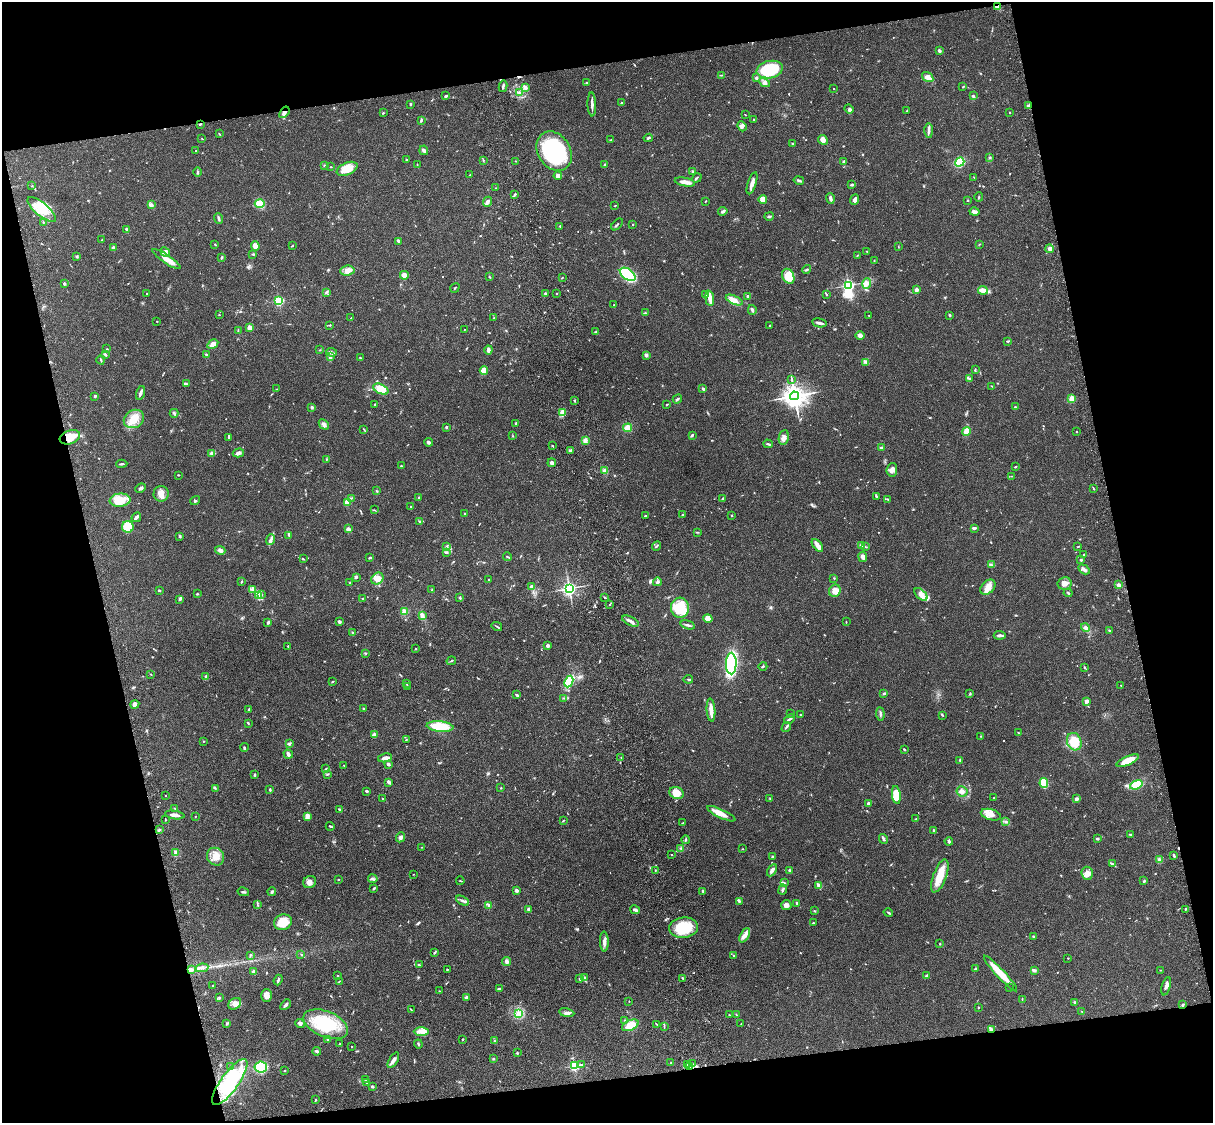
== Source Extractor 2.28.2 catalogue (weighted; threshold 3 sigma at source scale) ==
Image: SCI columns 121-4964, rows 276-4759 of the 5084 x 4921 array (HDU 1 of 3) = the unmasked area's bounding box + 8 px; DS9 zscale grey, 4 x 4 block average (1 PNG px = mean of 4 x 4 image px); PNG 1215 x 1125 px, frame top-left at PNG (2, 2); each listed source drawn as its Kron ellipse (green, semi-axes under 4 px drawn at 4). Shown black and unused: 26% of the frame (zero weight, under 3 of 4 exposures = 6% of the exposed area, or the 3 px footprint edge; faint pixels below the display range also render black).
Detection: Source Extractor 2.28.2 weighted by HDU 2 'WHT'. Background 0.0745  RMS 0.0057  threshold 0.0258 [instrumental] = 3 sigma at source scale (4.5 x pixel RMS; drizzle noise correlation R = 1.50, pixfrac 1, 0.05/0.05 arcsec/px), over >= 5 px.
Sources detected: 779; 3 too faint to see at this stretch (4 x 4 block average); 3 inside a brighter object's white glare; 4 cosmic-ray / hot-pixel residue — neither listed nor drawn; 13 coinciding with a brighter row at this scale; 38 inside a brighter listed object's ellipse — not listed separately; of the other 718, all 500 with FLUX_AUTO >= 1.58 (the completeness limit of this list) listed and drawn (218 fainter detections not listed), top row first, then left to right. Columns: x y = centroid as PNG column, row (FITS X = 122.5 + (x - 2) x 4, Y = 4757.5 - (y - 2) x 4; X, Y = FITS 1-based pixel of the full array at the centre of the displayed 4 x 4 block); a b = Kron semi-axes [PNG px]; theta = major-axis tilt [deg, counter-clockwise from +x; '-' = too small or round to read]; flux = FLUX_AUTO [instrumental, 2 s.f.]
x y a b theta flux
997 7 3 2 - 18
939 51 3 2 - 9.5
770 70 13 8 12 240
722 75 3 2 - 2.7
928 77 6 4 -34 24
756 78 2 2 - 22
587 82 3 2 - 2
765 83 5 4 - 13
503 86 6 2 77 7.1
963 87 2 2 - 2.2
525 88 3 3 - 6.5
834 89 2 2 - 2
520 93 2 2 - 2.9
446 96 2 2 - 7.9
973 96 2 2 - 5.7
621 103 2 2 - 8.3
410 104 2 2 - 7
592 104 12 2 -88 14
1029 106 3 3 - 7.9
849 109 5 2 - 5.1
907 111 3 2 - 3.1
284 112 6 3 52 12
1010 112 2 2 - 3.6
383 113 3 2 - 2.5
746 115 3 2 - 1.7
754 119 2 2 - 2.8
421 120 3 2 - 5.7
200 124 3 2 - 2.9
742 126 5 3 - 7.9
929 130 7 2 -89 8.4
219 134 3 2 - 2.4
202 138 3 2 - 1.8
648 138 5 2 - 4.3
611 140 2 2 - 3.4
823 140 5 4 - 18
792 143 2 2 - 2.2
424 150 5 3 - 7.3
196 151 2 2 - 2.9
554 151 21 16 -58 380
990 158 3 2 - 3.2
406 160 3 2 - 3
483 160 2 2 - 1.7
516 161 2 2 - 3.1
844 161 4 2 - 6.4
960 162 5 3 - 140
417 164 3 2 - 1.9
324 165 2 2 - 2.2
605 165 3 2 - 3.8
331 167 2 2 - 2
347 169 11 6 23 51
693 171 3 2 - 2.8
197 172 4 2 - 4.9
470 175 2 2 - 1.6
558 176 4 3 - 14
974 177 3 2 - 1.6
697 178 5 2 - 4.5
799 180 5 2 - 6.2
685 182 10 3 -11 20
752 183 11 3 72 18
852 185 3 2 - 7.5
32 186 2 2 - 1.7
496 188 2 2 - 2.4
515 194 3 2 - 3.1
979 197 5 2 - 2.9
763 199 4 4 - 47
830 199 5 2 - 13
855 200 5 2 - 12
968 200 2 2 - 1.8
706 201 3 2 - 1.8
487 202 5 3 - 12
151 204 4 3 - 6.8
260 204 5 4 - 45
615 205 3 2 - 1.8
42 209 17 6 -39 62
723 211 4 3 - 6.9
974 212 5 3 - 11
769 216 5 2 - 3.8
219 218 5 2 - 7.2
43 222 2 2 - 2
617 224 7 2 44 5
633 225 2 2 - 2.8
560 226 2 2 - 9.4
126 230 4 2 - 6.5
102 240 2 2 - 3.7
399 241 3 2 - 12
979 244 2 2 - 1.7
215 245 2 2 - 3.1
255 246 4 3 - 21
292 246 3 2 - 1.9
898 247 2 2 - 1.7
113 248 2 2 - 45
1050 249 4 3 - 11
867 251 2 2 - 1.8
165 252 5 3 - 18
253 254 3 2 - 3.8
858 255 2 2 - 1.7
77 256 3 3 - 3.9
222 257 3 2 - 5.5
167 259 16 4 -34 28
874 260 3 2 - 1.6
806 269 5 2 - 4.2
347 270 7 5 4 25
628 274 9 5 -35 250
404 275 4 3 - 23
788 276 8 5 -64 55
489 277 2 2 - 2.6
562 278 2 2 - 1.7
64 283 3 2 - 5.7
867 284 5 4 - 14
848 285 2 2 - 670
455 288 5 2 - 2
916 290 2 2 - 46
983 290 5 2 - 39
326 292 3 2 - 3.4
147 293 2 2 - 1.9
545 294 2 2 - 7.3
556 294 2 2 - 2.8
826 294 3 2 - 2.8
705 295 2 2 - 2.6
748 296 3 2 - 6.7
710 298 7 3 -83 20
734 300 9 4 -25 21
279 301 2 2 - 410
614 305 2 2 - 4
752 310 5 2 - 6.5
645 313 3 2 - 2.6
219 315 2 2 - 1.9
869 315 2 2 - 1.7
950 315 2 2 - 4.6
351 318 2 2 - 2.1
494 318 4 2 - 2.2
157 321 2 2 - 1.8
819 323 7 2 -12 11
330 325 2 2 - 2.4
770 326 2 2 - 3.2
249 327 2 2 - 74
464 329 2 2 - 1.7
238 330 3 2 - 2
596 331 3 2 - 2.6
860 335 4 3 - 14
1008 341 4 2 - 3.8
213 344 6 4 31 24
107 349 2 2 - 2.3
320 350 2 2 - 2.5
488 350 4 3 - 8.9
331 352 5 3 - 8.2
105 354 4 2 - 4.8
206 355 3 3 - 4.2
646 355 4 4 - 7
330 357 4 3 - 9.8
360 358 3 2 - 2.6
101 360 4 2 - 3.9
866 363 4 2 - 3.6
975 369 3 2 - 3.2
484 371 4 3 - 46
970 378 2 2 - 1.7
792 379 2 2 - 1.6
186 384 2 2 - 2
992 386 2 2 - 2.1
277 389 3 2 - 2
381 389 8 4 -26 60
703 389 3 2 - 6.4
140 393 7 2 73 11
95 396 2 2 - 5
795 396 4 4 - 3100
1072 398 2 2 - 140
677 399 5 2 - 5.7
574 400 2 2 - 2
374 404 2 2 - 2.4
667 404 3 2 - 2
312 407 3 2 - 5.3
1015 407 2 2 - 9
563 412 4 3 - 29
174 413 4 2 - 5.4
134 419 10 8 30 49
516 423 2 2 - 8
324 424 6 4 -46 10
446 427 3 2 - 4.3
628 428 4 4 - 31
364 429 4 2 - 3
966 431 4 4 - 27
1076 431 2 2 - 2
692 435 4 2 - 5.3
513 436 2 2 - 2
70 437 10 6 19 67
229 437 2 2 - 3.7
784 438 7 5 81 15
585 441 4 3 - 12
429 442 4 3 - 5.2
768 444 5 2 - 4.6
552 446 2 2 - 3.1
881 447 3 2 - 5.7
570 450 4 2 - 6
212 453 3 2 - 19
238 453 6 3 17 11
326 459 3 2 - 2.8
552 463 4 3 - 11
122 464 5 2 - 4.9
401 466 3 2 - 2.2
1015 467 4 2 - 2
892 470 7 5 84 19
604 471 4 3 - 9.3
178 475 2 2 - 3
1011 476 3 2 - 1.9
141 488 6 3 25 7.5
1093 488 3 2 - 2.3
377 491 3 2 - 2
161 494 8 7 - 29
876 496 3 2 - 4
418 497 2 2 - 2
351 498 3 2 - 2.4
723 498 2 2 - 3.7
888 499 4 2 - 2.9
120 500 10 6 5 70
195 501 5 3 - 4.8
347 502 2 2 - 130
411 506 2 2 - 3.2
374 510 3 2 - 2.1
465 514 4 2 - 3.5
682 515 2 2 - 2.4
731 515 2 2 - 1.9
646 516 3 2 - 1.8
136 517 5 2 - 11
420 521 3 2 - 3.4
128 527 6 5 - 80
974 528 3 2 - 9.9
348 529 3 3 - 17
697 532 3 2 - 2.2
289 535 4 2 - 4.4
180 536 4 2 - 4.3
270 540 5 3 - 8.4
817 545 7 4 -50 22
446 546 2 2 - 2.6
657 546 5 2 - 5.2
861 546 4 2 - 5.3
865 546 2 2 - 2.5
1078 547 2 2 - 2
220 550 5 4 - 12
447 553 3 2 - 3.5
1083 554 2 2 - 2.1
508 557 4 2 - 2.9
863 557 5 4 - 13
370 558 4 2 - 4.1
303 559 4 2 - 2.6
1081 560 2 2 - 14
991 565 3 2 - 3.3
1084 569 6 3 -31 11
356 577 3 2 - 4.6
834 578 3 2 - 1.9
377 579 7 5 38 23
488 579 2 2 - 1.7
241 582 3 2 - 3
657 582 4 2 - 5.3
350 583 2 2 - 2.3
1065 583 7 6 - 19
1118 585 3 2 - 11
531 586 3 2 - 6.5
988 587 9 6 46 27
569 588 3 3 - 940
159 590 2 2 - 3.6
252 590 3 2 - 5.6
432 590 2 2 - 3.6
835 591 6 5 - 22
1068 593 4 2 - 2.8
197 594 2 2 - 3.5
921 594 8 4 -44 22
259 595 2 2 - 4.9
261 595 2 2 - 2
460 598 3 2 - 3.1
605 598 2 2 - 3.9
180 599 2 2 - 2.2
363 599 2 2 - 2.5
610 604 2 2 - 2.4
680 608 10 9 - 110
404 611 4 3 - 16
422 615 4 3 - 14
708 618 5 4 - 27
631 621 9 2 -25 13
268 622 4 2 - 5.9
339 622 3 2 - 8.9
846 622 2 2 - 2
688 625 7 2 -17 8.3
497 626 5 2 - 4.3
1086 628 5 3 - 11
1109 630 2 2 - 2.9
352 633 3 2 - 3.1
1000 635 6 2 -2 9.3
288 646 2 2 - 2.6
548 646 2 2 - 38
415 649 2 2 - 2.3
365 653 3 2 - 2.4
451 661 5 2 - 3.7
731 664 11 5 89 370
763 666 4 2 - 3.1
1084 668 2 2 - 1.9
151 674 2 2 - 2.3
206 677 4 3 - 5.4
688 679 5 2 - 4.2
332 682 3 2 - 3
569 682 6 4 64 110
407 684 3 2 - 1.7
407 686 2 2 - 1.7
1121 686 3 2 - 1.9
884 693 2 2 - 7.1
970 694 3 2 - 3.5
517 695 3 2 - 4.5
563 698 3 2 - 2.6
1086 701 3 2 - 14
135 704 4 3 - 15
364 708 3 2 - 3.4
249 709 3 2 - 4
711 710 11 3 -85 31
791 713 2 2 - 2.3
880 714 7 2 -85 5.4
800 715 2 2 - 3.1
943 715 2 2 - 1.9
789 719 5 2 - 6.3
248 723 2 2 - 2.1
440 726 13 5 -5 90
786 727 5 2 - 4.5
1018 732 2 2 - 2.4
374 735 2 2 - 66
981 736 2 2 - 1.6
406 739 4 2 - 2.2
203 741 2 2 - 1.6
1074 742 9 7 -66 63
290 744 3 2 - 4.4
244 747 4 2 - 3.8
904 749 3 2 - 4
288 754 5 3 - 9.8
621 757 2 2 - 1.6
385 758 7 3 11 19
960 760 3 2 - 3.9
1128 761 12 4 24 48
388 764 3 2 - 12
344 765 2 2 - 1.9
325 769 3 2 - 3.4
327 774 2 2 - 1.7
254 775 3 2 - 4.3
389 782 4 3 - 7.7
1044 783 5 3 - 120
1136 785 6 4 19 75
215 788 3 2 - 2.8
501 788 2 2 - 2
270 789 2 2 - 4.7
367 791 3 2 - 4
962 791 5 5 - 15
676 793 7 6 - 48
896 795 9 4 -83 61
165 796 2 2 - 1.7
994 797 3 2 - 2.4
383 799 2 2 - 3.2
770 799 3 2 - 2.3
1076 799 3 2 - 13
868 803 2 2 - 22
174 808 2 2 - 2
340 810 3 2 - 6.1
721 814 15 4 -25 35
175 815 10 3 -8 18
991 815 10 5 -16 22
195 816 2 2 - 1.8
307 816 3 2 - 22
916 819 3 2 - 2.8
165 820 2 2 - 1.6
563 821 3 2 - 2.8
1006 822 3 2 - 3.8
683 823 2 2 - 2.4
330 826 4 2 - 4.1
159 830 4 2 - 3.3
934 830 2 2 - 7.5
1130 834 3 2 - 3.2
400 837 5 4 - 8.4
883 839 5 2 - 7.5
1097 839 3 2 - 4.8
686 840 4 2 - 4.4
949 841 4 3 - 4.9
421 847 3 2 - 1.8
681 849 2 2 - 1.9
743 849 3 2 - 1.7
176 853 3 2 - 4.5
671 855 2 2 - 1.8
1174 856 3 2 - 5.2
215 857 9 8 - 36
772 857 2 2 - 11
1159 859 4 2 - 10
1112 864 3 2 - 3.3
655 870 3 2 - 2.3
772 870 6 2 58 16
789 870 2 2 - 14
1087 873 7 5 -85 20
413 874 2 2 - 1.8
940 876 17 6 70 65
338 879 2 2 - 2.5
373 879 5 3 - 7.4
460 881 4 2 - 2.5
1144 881 2 2 - 5.1
310 882 7 6 - 16
784 883 3 3 - 4.7
818 885 3 3 - 4.5
374 888 4 2 - 3.5
516 890 3 3 - 8.8
783 890 5 2 - 8.2
703 891 3 2 - 3.5
243 892 6 2 -12 4.6
272 892 4 2 - 3.7
463 901 7 2 -28 8.1
739 901 3 2 - 3.6
797 903 2 2 - 6.9
258 905 2 2 - 2.3
489 905 4 3 - 6.4
786 905 5 5 - 11
528 909 2 2 - 23
1185 909 3 2 - 2.6
635 910 5 2 - 8.9
815 911 3 2 - 2.3
888 913 5 2 - 3.8
283 922 9 7 21 56
813 923 2 2 - 2
684 928 14 10 6 130
745 935 8 4 63 16
1033 937 3 2 - 5
604 942 10 3 -89 16
940 944 2 2 - 1.7
435 952 4 2 - 4
250 955 3 2 - 2.6
301 955 3 2 - 2.1
733 955 2 2 - 2.9
1068 958 2 2 - 2
507 961 4 4 - 9.4
419 965 3 2 - 3.1
202 968 6 2 10 10
975 969 3 2 - 3.5
191 970 4 2 - 8.4
447 970 2 2 - 2.3
1034 970 3 2 - 8.4
1160 970 2 2 - 1.8
253 972 2 2 - 53
1000 974 24 4 -47 74
927 975 2 2 - 12
338 976 2 2 - 3.9
584 978 3 3 - 8.1
683 978 3 2 - 2.8
580 979 3 2 - 3.1
278 980 5 2 - 6.4
339 981 3 2 - 1.8
213 985 2 2 - 2.4
1166 986 9 3 74 16
1010 988 2 2 - 3.8
499 989 3 2 - 8.9
439 991 2 2 - 1.7
267 995 6 5 - 20
220 998 3 2 - 2.4
466 998 3 2 - 11
1022 999 3 2 - 1.9
629 1001 2 2 - 1.7
1074 1002 2 2 - 4.4
235 1004 7 5 35 20
285 1005 6 2 46 8.9
1183 1005 3 2 - 5.2
978 1007 2 2 - 2.3
411 1010 4 2 - 2.3
1082 1011 2 2 - 1.7
519 1013 2 2 - 40
567 1013 8 3 -9 9.5
729 1015 3 2 - 3.3
736 1015 3 2 - 2.8
625 1020 3 2 - 2.7
227 1023 4 3 - 4.7
300 1023 5 3 - 8.4
326 1024 23 13 -23 180
656 1024 3 2 - 1.6
741 1024 2 2 - 2
630 1025 9 5 25 50
664 1027 3 2 - 2.4
992 1030 4 2 - 7.2
421 1031 7 3 0 16
327 1039 2 2 - 2.1
462 1039 2 2 - 1.7
494 1041 2 2 - 2.7
340 1044 2 2 - 1.7
418 1044 4 2 - 4
351 1047 2 2 - 1.7
317 1051 4 2 - 7.6
517 1053 3 2 - 3.8
493 1059 2 2 - 5.1
393 1060 8 3 58 18
671 1063 2 2 - 1.9
581 1064 4 2 - 3.6
688 1064 2 2 - 3.1
692 1064 2 2 - 1.8
574 1066 2 2 - 490
230 1067 2 2 - 1.8
261 1067 6 5 - 210
689 1067 4 2 - 6.8
284 1071 3 2 - 2
365 1080 2 2 - 1.8
230 1082 27 9 54 200
367 1083 2 2 - 2.1
372 1087 3 2 - 4.9
316 1100 3 2 - 2.7
Overlapping masked pixels (flux is a lower limit): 8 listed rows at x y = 997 7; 1029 106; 284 112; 200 124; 70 437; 191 970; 1183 1005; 992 1030
Diffuse or blended objects may show on this block-average render without a row.